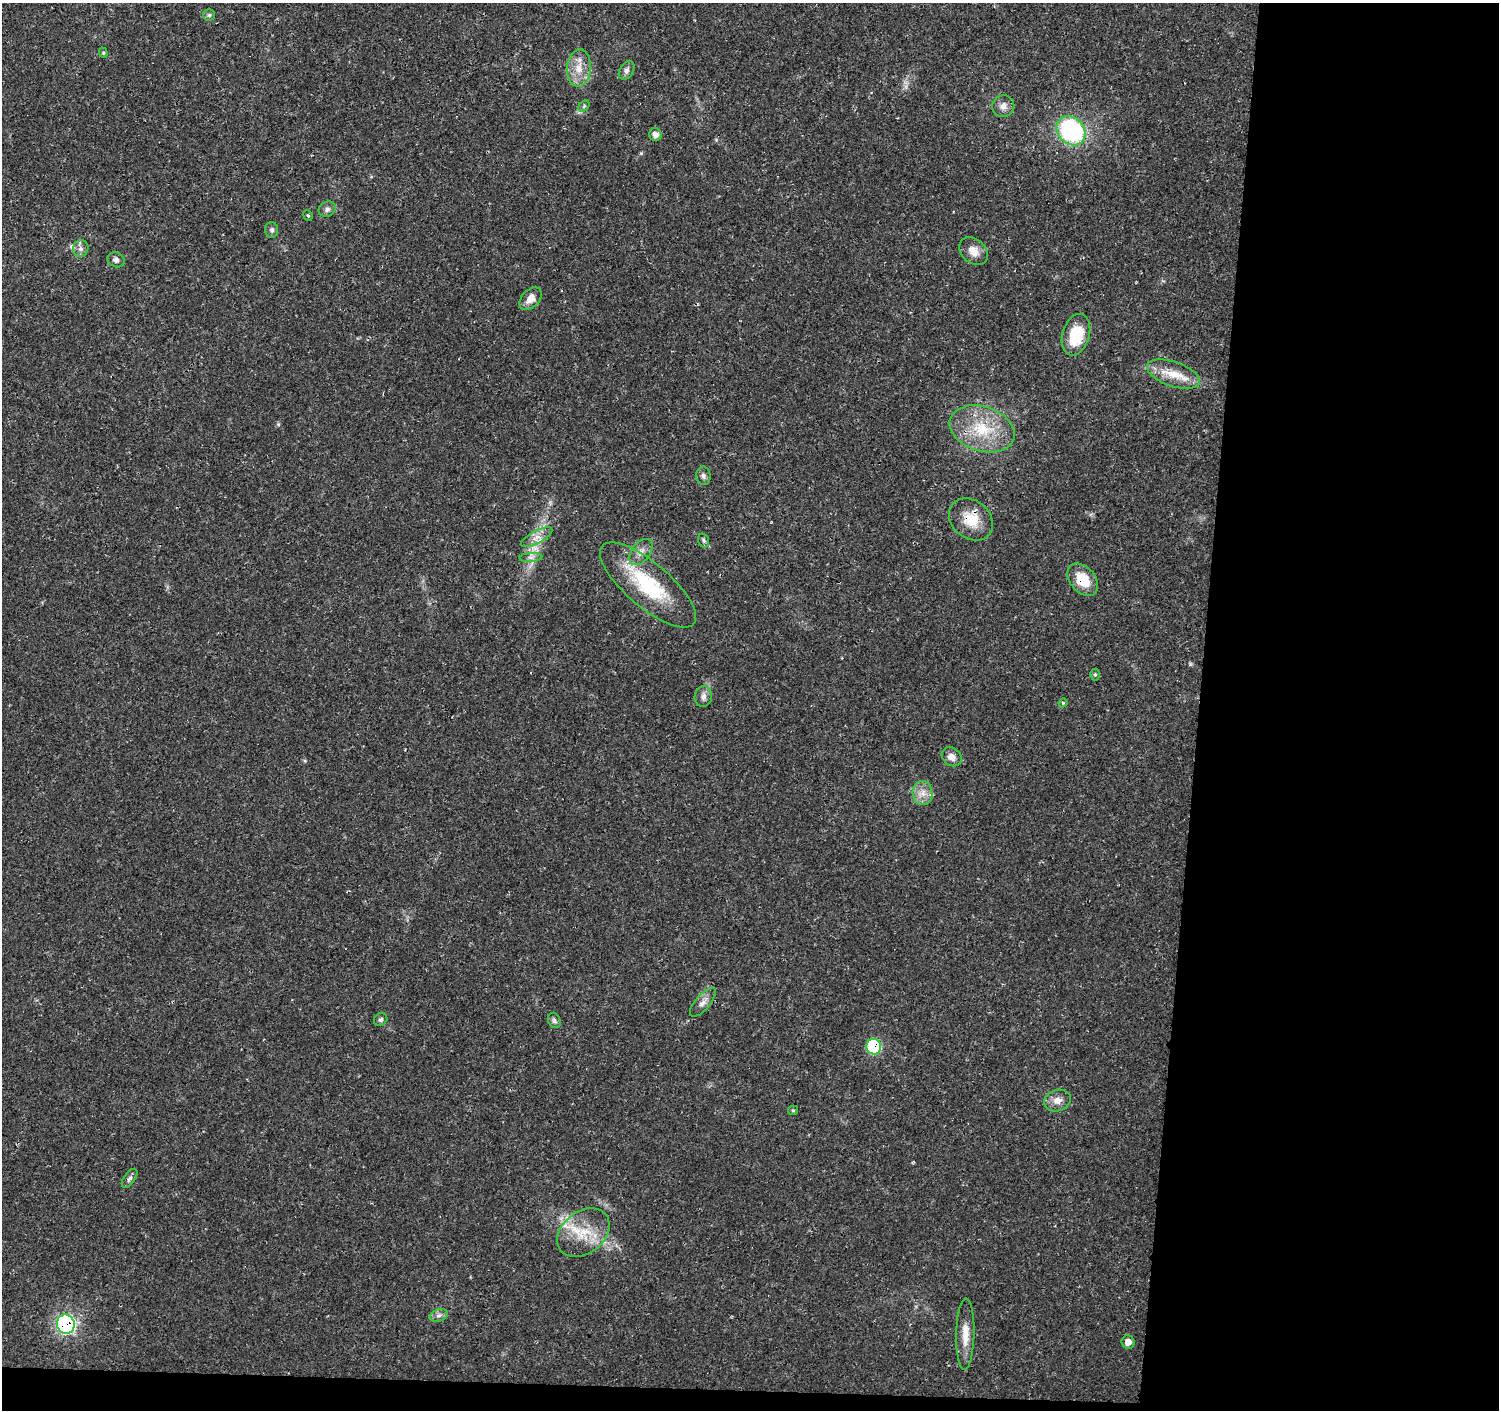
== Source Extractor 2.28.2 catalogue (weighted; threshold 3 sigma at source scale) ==
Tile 9 of 3 x 3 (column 3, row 3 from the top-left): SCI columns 2996-4492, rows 230-1637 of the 4502 x 4733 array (HDU 1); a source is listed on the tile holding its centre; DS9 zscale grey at full resolution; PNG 1501 x 1412 px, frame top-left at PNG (2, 3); each listed source drawn as its Kron ellipse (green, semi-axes under 4 px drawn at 4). Shown black and unused: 21% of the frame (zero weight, under 3 of 4 exposures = <1% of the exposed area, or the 3 px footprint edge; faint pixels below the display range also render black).
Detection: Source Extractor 2.28.2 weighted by HDU 2 'WHT'; one run over the whole footprint, this tile lists its part. Background 0.025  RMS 0.0028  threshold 0.0125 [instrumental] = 3 sigma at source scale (4.5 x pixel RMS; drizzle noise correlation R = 1.50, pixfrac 1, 0.0396/0.0396 arcsec/px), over >= 5 px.
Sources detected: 43; all 43 listed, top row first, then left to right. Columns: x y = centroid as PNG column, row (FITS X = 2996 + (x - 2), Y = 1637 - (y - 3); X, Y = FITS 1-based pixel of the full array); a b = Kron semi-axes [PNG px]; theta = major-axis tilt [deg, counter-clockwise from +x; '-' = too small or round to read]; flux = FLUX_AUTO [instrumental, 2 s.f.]
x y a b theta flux
209 15 6 6 - 0.53
103 53 5 4 - 0.38
579 68 18 12 85 4.5
627 70 10 6 58 1
584 106 6 4 47 0.46
1003 106 11 10 - 1.9
1071 131 16 13 -45 40
655 135 6 6 - 1.6
327 209 9 7 31 1
308 215 5 4 - 0.38
272 230 8 6 -88 0.78
81 249 8 7 - 1.2
974 251 16 12 -40 3.2
116 260 9 7 -26 1.2
531 299 13 8 48 2.8
1076 335 21 13 73 11
1173 374 28 12 -19 6.2
982 429 33 22 -18 14
703 476 9 7 -83 0.93
971 519 24 19 -39 7
537 537 17 6 28 2.2
704 540 7 5 -71 0.54
641 552 15 9 51 2.1
531 557 11 4 4 1
1083 580 18 12 -50 7.2
648 585 60 22 -41 21
1095 675 6 5 - 0.39
703 697 10 8 80 1.5
1063 703 4 4 - 0.33
952 757 10 8 -39 2
922 793 12 10 -89 2.6
703 1002 18 7 49 1.7
381 1019 7 6 - 0.63
554 1020 8 6 -68 0.72
874 1047 8 7 - 23
1057 1100 14 10 18 2.4
793 1110 5 4 - 0.34
130 1178 11 5 55 0.89
583 1233 29 21 37 10
439 1315 9 6 18 0.98
66 1324 9 9 - 73
965 1334 35 9 89 4.5
1128 1342 7 6 - 1.8
Overlapping masked pixels (flux is a lower limit): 4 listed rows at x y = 971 519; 1083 580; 874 1047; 66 1324